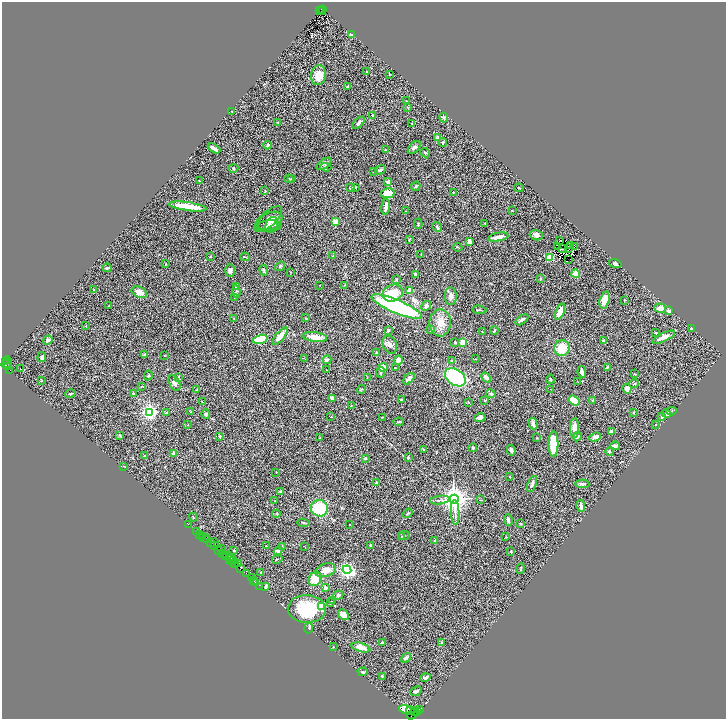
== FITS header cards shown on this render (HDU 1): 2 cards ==
NAXIS1  =                 1448
NAXIS2  =                 1434

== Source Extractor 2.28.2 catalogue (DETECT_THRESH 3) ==
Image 1448 x 1434 px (HDU 1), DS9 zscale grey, zoomed out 1/2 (1 PNG px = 2 x 2 image px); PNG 728 x 721 px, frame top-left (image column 1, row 1434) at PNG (2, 2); each listed source drawn as its Kron ellipse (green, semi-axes under 4 px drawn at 4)
Background 1.68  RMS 0.11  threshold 0.324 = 3 sigma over >= 5 px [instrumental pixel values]
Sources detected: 343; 55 cannot appear on this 1/2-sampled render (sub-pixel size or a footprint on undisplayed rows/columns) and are neither listed nor drawn; the other 288 listed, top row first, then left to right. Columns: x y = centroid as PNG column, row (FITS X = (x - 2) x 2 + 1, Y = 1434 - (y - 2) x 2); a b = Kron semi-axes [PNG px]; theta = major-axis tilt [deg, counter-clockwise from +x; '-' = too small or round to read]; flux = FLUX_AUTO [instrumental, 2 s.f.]
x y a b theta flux
323 9 4 1 - 500
320 10 2 1 - 190
322 11 4 2 - 290
352 35 3 2 - 110
367 72 2 2 - 12
389 74 3 2 - 11
319 75 10 7 80 280
348 86 4 2 - 24
406 101 3 2 - 9.5
408 108 3 2 - 8.7
232 112 2 2 - 12
372 115 3 2 - 21
444 118 5 4 - 32
278 123 3 2 - 13
359 123 7 4 45 50
412 123 3 2 - 8.7
437 137 4 3 - 44
443 142 4 3 - 21
268 145 4 3 - 33
414 147 8 4 47 54
214 148 7 3 -29 89
385 150 2 2 - 9.2
425 153 5 2 - 15
324 164 9 4 35 51
326 167 5 3 - 22
233 168 5 3 - 22
380 170 5 3 - 40
374 172 2 1 - 6.2
289 179 4 2 - 17
291 179 4 2 - 17
199 181 2 2 - 8.9
388 182 3 3 - 58
416 186 5 3 - 27
355 187 3 3 - 16
350 188 3 3 - 53
519 188 5 1 - 12
265 190 3 2 - 8.8
453 192 3 3 - 16
388 193 7 5 10 300
188 206 19 3 -8 480
386 207 8 3 83 140
512 210 2 2 - 8.1
406 211 3 2 - 10
268 219 17 7 42 110
270 221 13 8 26 140
335 222 4 4 - 140
485 223 3 3 - 14
418 224 5 3 - 20
272 225 8 6 66 77
269 226 13 5 3 70
437 227 5 4 - 29
536 235 6 5 - 77
498 237 10 3 11 130
409 240 3 2 - 18
469 241 4 3 - 79
559 241 3 2 - 19
570 245 2 1 - 3.4
574 246 2 1 - 15
458 247 4 2 - 16
558 247 2 1 - 6.8
563 249 3 1 - 1.3
569 249 2 1 - 3.4
421 254 3 2 - 7.5
333 256 4 3 - 22
210 257 2 2 - 12
245 257 4 2 - 13
550 257 4 4 - 250
568 260 3 1 - 7.6
166 264 3 2 - 11
615 264 6 4 -16 40
280 266 5 3 - 22
107 268 4 3 - 23
264 270 5 3 - 29
230 271 6 5 - 52
291 272 2 2 - 7.7
416 274 4 3 - 48
576 274 4 4 - 180
540 279 3 2 - 9.4
397 280 3 2 - 23
319 285 2 1 - 5
344 285 2 2 - 8.8
237 287 4 3 - 39
93 290 2 2 - 9
410 290 3 3 - 190
139 292 8 5 -24 190
236 292 6 3 -83 35
393 293 10 8 21 310
451 296 9 6 -86 87
234 297 3 2 - 7.2
605 300 8 5 74 230
624 300 3 2 - 16
109 306 3 2 - 17
426 306 5 4 - 38
397 307 27 6 -23 3300
660 308 6 4 1 140
479 310 7 2 -7 18
669 311 4 3 - 65
560 312 8 3 67 260
234 318 2 2 - 12
305 318 3 2 - 9.4
522 320 7 3 35 55
440 323 13 10 89 230
86 325 2 2 - 9.9
431 329 3 3 - 60
692 329 3 2 - 53
388 330 4 3 - 25
494 331 4 2 - 32
482 332 3 2 - 18
656 332 2 2 - 17
280 336 10 4 51 140
315 337 12 5 -6 240
664 337 12 3 25 170
260 339 7 4 15 720
48 340 5 4 - 70
603 341 4 3 - 35
455 342 4 3 - 36
463 342 3 3 - 190
390 345 9 6 -65 82
562 348 8 7 - 420
377 352 2 2 - 55
144 355 2 2 - 51
165 356 3 1 - 7.4
42 357 5 3 - 38
305 359 3 2 - 7.6
476 359 2 2 - 9
327 360 4 3 - 64
398 360 5 4 - 95
451 361 3 3 - 34
5 362 2 2 - 280
8 362 6 3 -83 1100
6 364 5 2 - 840
7 366 2 2 - 820
383 367 5 4 - 140
607 367 3 2 - 42
395 368 2 2 - 13
20 369 2 1 - 15
9 370 2 2 - 1300
327 370 2 1 - 5.3
381 372 5 3 - 25
582 372 6 2 -79 83
634 374 3 2 - 12
148 376 5 3 - 20
178 377 4 3 - 21
367 377 3 2 - 8.6
455 377 11 7 -34 1500
486 377 5 3 - 78
409 379 7 4 46 72
550 379 4 2 - 15
42 380 3 2 - 8.2
578 382 2 2 - 8.2
174 383 8 5 -64 66
634 383 5 3 - 19
141 386 3 2 - 9.6
197 389 3 2 - 8.5
361 389 4 2 - 13
551 389 2 1 - 5.2
627 389 5 4 - 97
70 394 5 3 - 25
133 394 4 3 - 35
491 394 5 4 - 34
332 398 3 2 - 61
402 399 3 2 - 27
485 400 3 2 - 18
592 400 4 2 - 13
574 401 6 4 -36 440
202 402 3 2 - 10
468 402 4 2 - 14
351 406 3 2 - 11
671 411 5 3 - 23
150 412 4 3 - 7100
191 412 3 2 - 9.4
634 412 3 3 - 18
166 413 3 3 - 17
206 414 5 4 - 33
666 414 5 4 - 94
331 417 3 2 - 8.3
383 417 3 2 - 11
662 417 3 3 - 39
480 418 6 4 15 61
398 422 5 2 - 18
533 424 6 3 -74 86
656 424 2 2 - 6.4
188 425 2 2 - 22
574 428 10 4 88 160
611 431 3 3 - 62
120 435 3 3 - 18
220 436 3 3 - 24
577 437 5 3 - 44
595 437 6 3 21 76
320 438 3 2 - 18
536 438 2 2 - 9.7
553 444 13 5 90 700
615 446 5 3 - 79
473 448 4 4 - 33
423 449 2 2 - 19
511 450 5 4 - 55
610 451 4 3 - 21
174 453 3 3 - 73
144 456 2 2 - 8.9
408 457 4 3 - 21
365 458 4 3 - 28
124 466 3 1 - 6.4
276 472 2 2 - 7.7
510 476 3 2 - 9.6
376 483 3 3 - 33
532 484 8 3 68 49
582 484 7 3 -3 42
280 491 3 2 - 29
454 499 4 4 - 27000
275 500 2 2 - 9.9
440 500 10 2 7 45
480 500 2 2 - 8.2
581 506 6 2 -82 69
319 508 8 8 - 770
408 513 5 2 - 20
455 513 12 3 -88 61
276 514 4 2 - 14
193 517 4 2 - 15
508 520 6 3 -85 58
303 523 6 2 -9 25
521 523 4 2 - 13
189 525 3 1 - 44
349 525 2 1 - 9.5
197 531 2 1 - 250
200 534 2 1 - 93
404 535 5 2 - 14
203 536 2 1 - 160
401 537 3 2 - 6.9
506 537 2 2 - 11
205 538 5 1 - 93
207 540 3 1 - 190
435 541 4 3 - 20
211 543 2 1 - 270
215 543 2 1 - 300
214 545 3 1 - 210
371 545 2 2 - 33
266 546 2 1 - 8.7
282 546 2 2 - 6.6
305 547 2 1 - 5.9
221 549 2 1 - 55
219 550 3 2 - 230
234 551 2 2 - 15
278 551 4 2 - 120
511 551 3 3 - 18
222 553 3 2 - 150
227 555 3 1 - 72
226 557 3 1 - 330
232 558 2 2 - 220
277 559 5 2 - 13
230 560 5 2 - 310
233 561 4 3 - 1100
239 563 2 1 - 170
235 564 2 1 - 120
241 568 3 1 - 100
520 568 5 2 - 18
326 570 10 6 17 170
347 570 4 3 - 5900
246 573 2 1 - 130
261 573 4 2 - 13
252 577 3 1 - 310
315 579 7 6 - 400
253 580 3 1 - 80
255 582 2 1 - 96
260 586 2 1 - 86
265 587 4 2 - 63
325 588 4 3 - 75
338 595 5 4 - 54
333 601 3 2 - 17
331 602 4 3 - 26
322 607 3 3 - 960
307 609 19 14 -1 910
343 615 6 5 - 110
309 628 5 2 - 45
382 643 3 3 - 30
442 643 4 4 - 62
333 647 2 2 - 10
361 647 9 4 -16 180
406 658 6 3 35 49
363 672 5 3 - 23
382 676 2 2 - 18
425 677 5 3 - 61
416 691 6 3 28 49
420 709 2 2 - 240
405 710 6 3 -15 3700
410 711 4 3 - 990
414 711 3 2 - 310
417 712 4 2 - 540
413 714 7 2 52 470
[55 sub-pixel or undisplayed-footprint detections neither listed nor drawn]